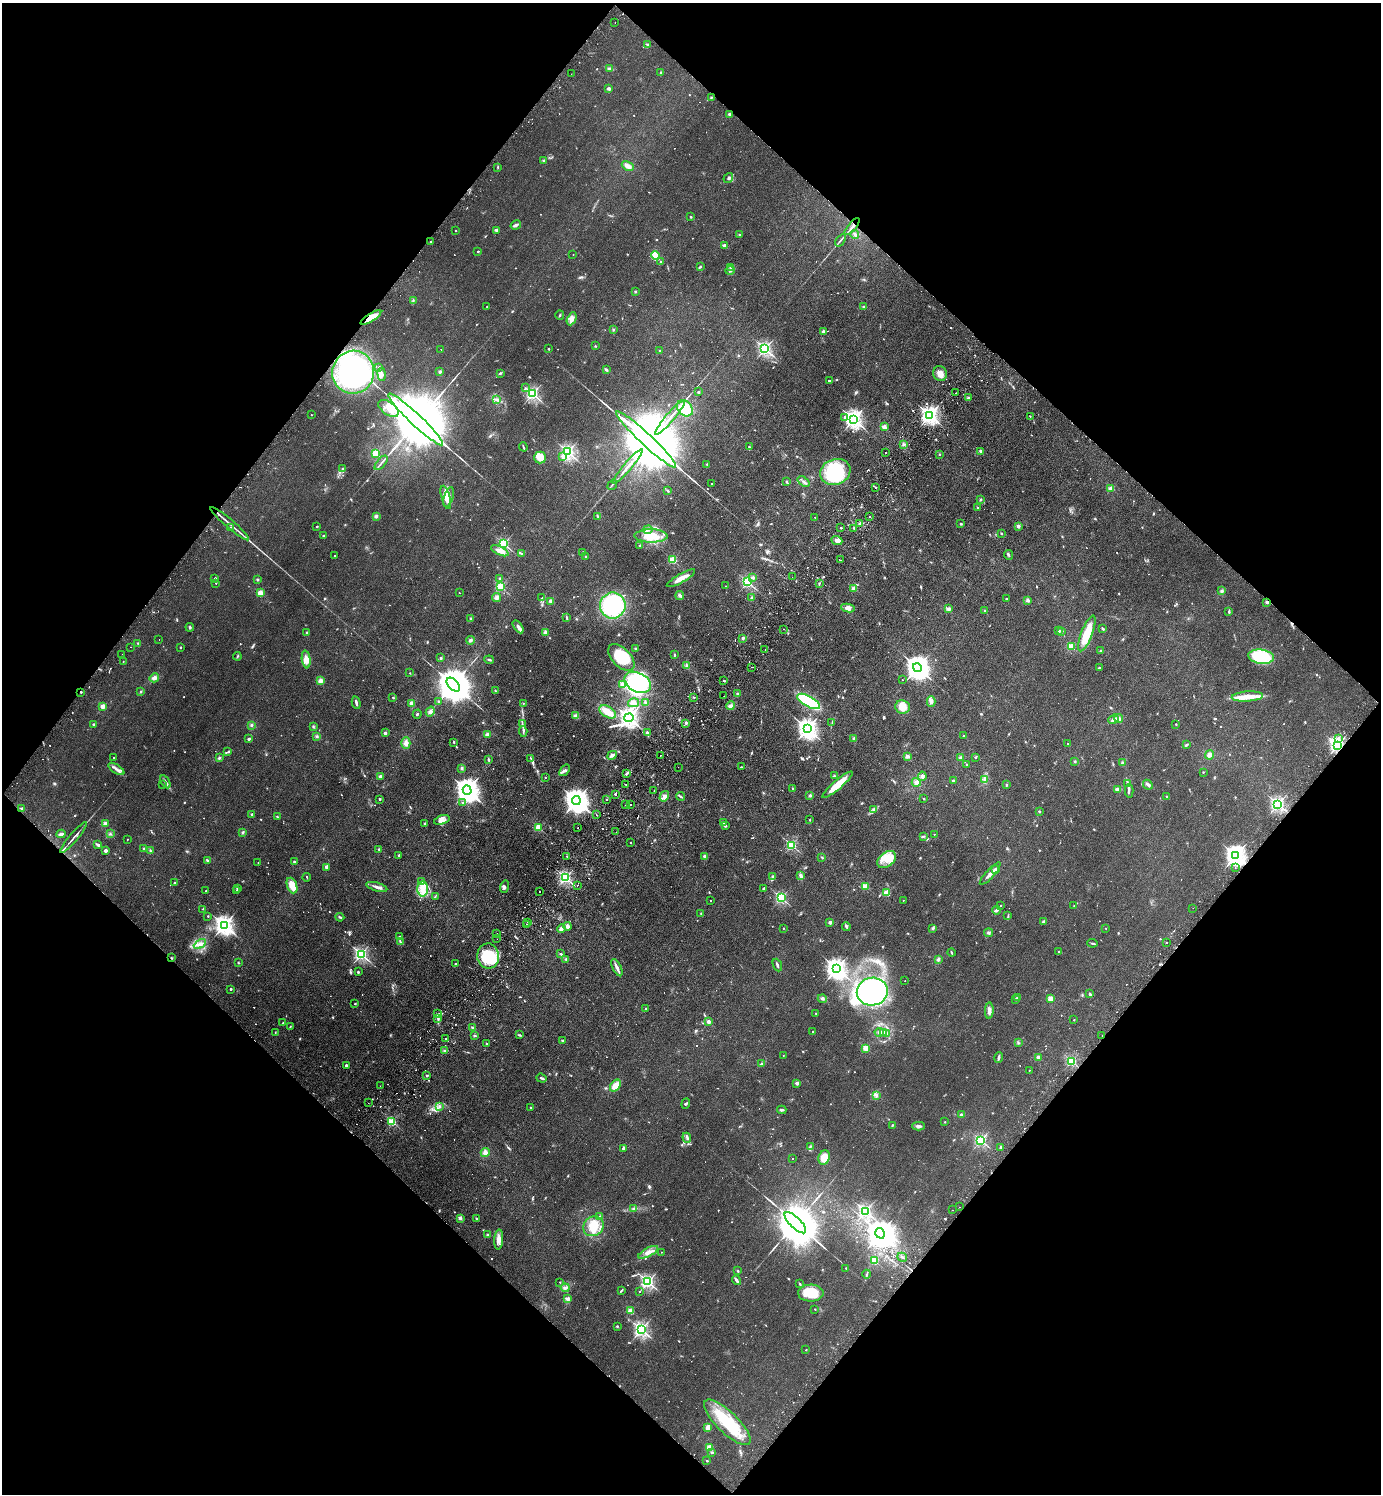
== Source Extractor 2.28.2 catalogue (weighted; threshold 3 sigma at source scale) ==
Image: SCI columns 344-5857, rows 41-6006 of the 6059 x 6046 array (HDU 1 of 3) = the unmasked area's bounding box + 8 px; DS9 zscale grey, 4 x 4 block average (1 PNG px = mean of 4 x 4 image px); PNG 1383 x 1496 px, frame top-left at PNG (2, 3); each listed source drawn as its Kron ellipse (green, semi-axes under 4 px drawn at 4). Shown black and unused: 50% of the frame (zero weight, under 2 of 3 exposures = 3% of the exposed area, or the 3 px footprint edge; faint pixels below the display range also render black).
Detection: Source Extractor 2.28.2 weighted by HDU 2 'WHT'. Background 0.0273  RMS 0.0043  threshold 0.0193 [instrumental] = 3 sigma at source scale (4.5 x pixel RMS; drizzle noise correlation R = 1.50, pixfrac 1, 0.05/0.05 arcsec/px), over >= 5 px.
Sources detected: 1221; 10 too faint to see at this stretch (4 x 4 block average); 8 inside a brighter object's white glare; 55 cosmic-ray / hot-pixel residue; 11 long thin detections or spike segments (spike, bleed or trail) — neither listed nor drawn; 21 coinciding with a brighter row at this scale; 61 inside a brighter listed object's ellipse — not listed separately; of the other 1055, all 500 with FLUX_AUTO >= 1.78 (the completeness limit of this list) listed and drawn (555 fainter detections not listed), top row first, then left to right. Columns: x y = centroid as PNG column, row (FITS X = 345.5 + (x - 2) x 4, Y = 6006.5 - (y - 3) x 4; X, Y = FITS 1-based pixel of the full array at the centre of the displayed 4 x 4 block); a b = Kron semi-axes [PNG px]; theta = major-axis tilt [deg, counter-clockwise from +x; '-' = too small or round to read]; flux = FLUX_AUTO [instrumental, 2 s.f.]
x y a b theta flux
615 22 2 2 - 4.5
647 45 3 2 - 2.5
609 68 3 3 - 4
661 72 3 2 - 2.3
571 74 2 2 - 2.1
609 89 2 2 - 27
712 97 3 2 - 2
730 114 2 2 - 28
544 161 2 2 - 20
628 166 6 3 -29 14
498 167 2 2 - 1.9
728 178 5 2 - 3.6
691 217 2 2 - 12
516 225 5 3 - 8.2
852 227 10 2 50 10
496 230 3 2 - 6.6
456 231 2 2 - 3.3
855 234 4 3 - 5.6
739 235 2 2 - 15
841 240 7 2 54 3.9
431 242 2 2 - 8.4
724 245 4 2 - 4.5
478 251 2 2 - 6.7
573 255 2 2 - 2.1
655 256 4 4 - 27
660 262 2 2 - 1.9
701 267 2 2 - 2.5
730 267 4 2 - 4.4
730 270 5 2 - 4.5
635 291 2 2 - 2.2
413 300 4 2 - 3.3
487 307 2 2 - 6.2
864 307 3 2 - 2.3
560 315 5 2 - 2.7
371 317 12 4 32 36
572 319 7 4 64 13
613 330 3 2 - 2.5
823 332 2 2 - 33
595 346 2 2 - 1.8
548 349 2 2 - 4.9
765 349 2 2 - 710
441 350 2 2 - 2.4
659 350 2 2 - 3.2
379 367 2 2 - 4.5
606 370 4 2 - 4.3
353 372 21 21 - 580
440 372 2 2 - 23
500 373 3 2 - 2.9
940 373 7 6 - 19
381 374 6 4 -81 8.9
830 381 2 2 - 4.7
526 388 2 2 - 2
698 392 2 2 - 12
955 393 2 2 - 2.5
532 394 2 2 - 650
968 398 3 2 - 3.5
497 400 4 3 - 5.7
388 408 11 6 -35 27
685 408 9 7 -48 91
311 415 2 2 - 2.5
930 415 3 2 - 1300
1030 416 2 2 - 3
845 417 2 2 - 11
670 418 22 2 49 22
416 419 37 5 -43 63000
853 419 3 3 - 1300
884 427 2 2 - 74
646 439 40 6 -43 76000
904 444 2 2 - 3.3
523 447 5 2 - 2.5
749 447 2 2 - 4.3
981 451 2 2 - 30
568 452 2 2 - 630
885 453 2 2 - 88
375 454 2 2 - 190
940 454 2 2 - 6.1
563 456 2 2 - 15
540 458 6 5 - 22
381 463 8 2 50 4.8
707 464 2 2 - 4.9
628 467 22 2 49 25
343 469 2 2 - 6.7
835 472 15 12 19 160
787 482 4 2 - 3.1
804 482 7 2 -37 6.3
711 484 2 2 - 2
612 485 5 2 - 3.4
876 488 2 2 - 2
1111 488 2 2 - 88
667 491 3 2 - 3.7
446 497 12 3 -74 30
449 497 10 4 72 17
981 499 3 2 - 2.4
978 508 2 2 - 2
376 516 3 3 - 5.1
598 516 3 2 - 1.8
815 517 2 2 - 1.9
870 517 2 2 - 5.3
860 523 2 2 - 3.1
230 524 25 2 -40 16
961 524 2 2 - 3.6
317 526 2 2 - 7.7
1018 526 2 2 - 35
230 527 2 2 - 1.8
841 528 2 2 - 8.1
854 528 2 2 - 3.4
648 530 5 3 - 5.7
1001 533 3 2 - 2.7
324 535 2 2 - 3.3
651 536 16 6 -1 47
837 540 6 4 -23 13
504 544 2 2 - 390
639 545 4 2 - 2.2
500 551 9 3 -25 21
583 552 2 2 - 12
521 553 3 2 - 2.6
335 555 2 2 - 2.1
1008 555 5 2 - 3.5
586 557 2 2 - 5.4
673 560 2 2 - 190
840 560 2 2 - 3.3
792 577 2 2 - 1.9
215 578 2 2 - 6.8
681 578 16 3 30 27
753 578 2 2 - 14
500 579 3 2 - 2.6
257 580 2 2 - 18
747 582 2 2 - 410
216 583 2 2 - 3.5
819 584 3 2 - 2.1
726 586 2 2 - 1.8
500 587 2 2 - 260
854 589 2 2 - 80
1222 591 3 3 - 4.3
260 593 2 2 - 100
459 593 2 2 - 2.8
680 595 4 3 - 5.6
497 597 4 3 - 7.8
542 598 3 2 - 2.4
752 598 3 3 - 5.5
1006 599 2 2 - 3.1
1028 600 3 3 - 5.1
551 601 3 3 - 4.8
1267 602 2 2 - 26
613 605 13 12 - 220
848 608 7 4 -9 14
949 609 2 2 - 46
985 611 2 2 - 2.2
1229 612 3 2 - 2.7
470 618 3 2 - 2.6
567 618 4 2 - 2.6
190 627 4 2 - 3.5
518 627 7 3 -57 9.9
784 629 2 2 - 2.4
1103 629 4 2 - 3
1059 631 2 2 - 13
1061 631 2 2 - 13
545 632 3 3 - 6.5
307 633 3 2 - 3.4
1087 633 19 5 69 63
743 638 3 2 - 3
159 639 2 2 - 2.2
470 640 4 3 - 5.3
138 643 2 2 - 1.9
1071 646 2 2 - 150
130 647 2 2 - 3.1
180 647 2 2 - 2.1
636 649 2 2 - 2.8
765 649 2 2 - 2.1
1101 651 3 2 - 2.8
122 654 2 2 - 4.1
674 655 3 2 - 1.8
237 656 4 2 - 2.5
621 657 16 9 -46 93
1261 657 12 7 -8 140
441 658 2 2 - 13
306 659 9 4 -82 20
489 660 5 2 - 3.9
123 661 2 2 - 2.3
687 666 4 3 - 6.1
752 667 2 2 - 1.8
917 668 4 4 - 2800
1099 668 3 2 - 2.4
410 673 2 2 - 3.5
154 678 5 4 - 9.4
902 680 2 2 - 2.1
320 681 3 3 - 13
724 681 2 2 - 8.7
638 682 14 9 -27 200
622 684 4 3 - 9.9
453 685 8 5 -46 11000
495 691 2 2 - 1.8
81 692 2 2 - 8.1
141 692 2 2 - 2.3
738 694 3 2 - 3.7
724 696 2 2 - 2.4
1247 696 15 5 4 32
393 697 2 2 - 1.8
694 697 2 2 - 2
439 701 3 2 - 2.3
809 701 12 5 -29 170
931 701 5 4 - 12
646 702 3 2 - 3.4
356 703 6 2 -76 7.1
411 703 4 3 - 8.2
523 703 2 2 - 3.1
633 703 5 4 - 8.6
103 706 2 2 - 83
730 706 4 3 - 7.1
903 707 7 6 - 19
430 711 5 4 - 8
607 712 9 5 -30 35
417 714 4 2 - 4.2
576 716 4 3 - 9.9
629 718 5 3 - 1400
1118 718 4 3 - 7.3
1113 719 5 3 - 9
686 723 3 2 - 3.8
832 723 3 2 - 2.6
93 724 2 2 - 15
522 724 3 2 - 2.2
1176 724 2 2 - 5.3
252 725 2 2 - 4.5
313 727 3 2 - 2.7
807 729 3 3 - 1700
523 731 5 2 - 4.5
647 732 3 2 - 4.6
385 733 2 2 - 27
487 734 4 3 - 6
317 736 3 3 - 3.7
964 736 2 2 - 2
249 739 2 2 - 20
854 739 2 2 - 31
1338 739 2 2 - 9.3
454 742 2 2 - 7.5
406 743 6 4 88 14
1068 744 2 2 - 5.1
1186 745 3 2 - 2.9
1337 745 3 2 - 830
228 752 2 2 - 1.8
612 755 5 3 - 7.6
661 755 2 2 - 4.3
1210 755 4 3 - 9.2
908 756 4 3 - 6.4
960 757 3 3 - 3.3
114 758 2 2 - 3.5
219 758 3 2 - 3.4
530 758 4 2 - 2.9
975 758 2 2 - 2.6
489 760 4 2 - 4.1
1075 761 2 2 - 2.1
1123 763 2 2 - 7.5
967 765 2 2 - 12
678 767 2 2 - 2.4
741 767 2 2 - 2.3
462 768 3 3 - 4
116 769 9 3 -33 9.8
565 770 6 3 51 5.8
1203 772 2 2 - 5
626 774 3 2 - 4.3
380 776 2 2 - 24
834 776 3 2 - 3
922 776 4 3 - 7.7
545 778 2 2 - 4.1
984 779 3 2 - 3.8
953 781 2 2 - 26
165 782 7 2 -59 6.6
916 782 4 4 - 9.3
1128 783 4 2 - 3.7
162 784 2 2 - 2.9
626 784 2 2 - 7.9
837 785 19 4 41 56
1006 785 2 2 - 2.2
1148 785 5 2 - 4.5
793 789 2 2 - 2.6
1118 789 4 3 - 7.1
467 790 4 4 - 3100
654 791 2 2 - 2.1
1129 791 7 2 89 4.9
616 794 2 2 - 4.5
810 795 3 2 - 4.2
664 796 5 4 - 8.8
680 796 4 3 - 4.5
1167 797 3 2 - 4.4
380 799 2 2 - 11
923 799 2 2 - 9.1
576 800 4 4 - 3400
607 800 2 2 - 3.7
463 803 2 2 - 3.8
1278 804 2 2 - 740
626 805 2 2 - 3.3
631 805 2 2 - 3.2
22 808 3 2 - 3.3
874 810 4 3 - 5.4
1039 811 2 2 - 11
252 814 2 2 - 22
596 814 2 2 - 4.5
277 816 2 2 - 1.8
442 820 8 4 17 13
810 820 2 2 - 1.8
105 823 2 2 - 58
424 823 2 2 - 1.9
723 823 3 2 - 3.5
725 826 2 2 - 15
538 827 2 2 - 160
578 828 2 2 - 2
243 832 3 2 - 3.4
616 832 2 2 - 2
61 834 4 3 - 8.8
110 834 3 2 - 2.2
934 834 2 2 - 3.1
923 836 4 2 - 2.3
73 838 20 2 49 9.7
127 839 2 2 - 2.3
630 843 2 2 - 3.8
98 845 4 3 - 6.7
792 845 2 2 - 340
144 849 3 2 - 2.8
379 849 3 2 - 2.3
105 851 3 2 - 7.9
150 851 3 2 - 2.4
399 855 2 2 - 2.2
567 856 2 2 - 2.6
704 856 3 3 - 4.3
1236 856 3 3 - 1800
822 857 3 2 - 2.2
207 860 3 2 - 3.2
887 860 10 7 37 32
294 862 2 2 - 19
258 863 2 2 - 2.6
326 867 4 2 - 6.3
1235 868 2 2 - 2.5
996 870 2 2 - 51
990 874 14 3 48 13
773 876 4 2 - 2.1
801 876 4 3 - 6
307 877 4 2 - 2
565 878 2 2 - 590
421 882 3 2 - 2.8
174 883 2 2 - 5.6
292 885 8 5 -68 38
578 885 2 2 - 2.5
866 886 2 2 - 97
377 887 11 3 -16 11
504 887 6 3 72 5.8
238 888 2 2 - 1.8
423 889 7 5 89 23
764 889 3 2 - 4.5
237 890 2 2 - 2.6
206 891 2 2 - 1.8
540 891 2 2 - 5
887 893 2 2 - 110
435 896 3 2 - 2
781 898 2 2 - 400
903 900 2 2 - 3
710 901 2 2 - 3
1000 905 2 2 - 3.2
1074 906 2 2 - 2.2
1193 908 2 2 - 4.1
202 909 4 2 - 2.1
996 910 4 3 - 4.7
701 914 2 2 - 1.9
208 916 2 2 - 6.8
1008 916 3 2 - 2.4
340 917 4 2 - 2.7
1044 921 3 3 - 4.2
527 922 2 2 - 2.6
830 922 3 3 - 5.5
526 924 2 2 - 2
224 925 3 3 - 1600
567 926 4 3 - 12
846 926 4 3 - 4
561 928 4 3 - 9.7
783 928 2 2 - 3.5
933 928 2 2 - 3.4
1106 928 2 2 - 2.1
497 933 2 2 - 5.6
988 933 4 3 - 4.4
400 937 4 2 - 3.9
497 939 2 2 - 1.8
400 942 4 2 - 4
1092 943 5 2 - 3.4
1166 943 2 2 - 5.9
200 944 7 3 29 12
1059 952 2 2 - 2
951 953 4 2 - 2.4
361 954 2 2 - 680
561 954 3 2 - 2.4
488 956 12 11 - 100
171 958 2 2 - 2.3
566 959 2 2 - 12
938 959 3 3 - 5.3
238 963 2 2 - 2.2
455 964 3 2 - 2.7
777 965 6 2 -67 4.8
617 968 9 2 -65 12
837 969 3 3 - 1800
358 972 3 2 - 2.5
905 980 2 2 - 2
230 989 2 2 - 11
872 992 15 14 - 630
1090 994 3 2 - 5.2
1018 998 3 2 - 2.9
822 999 4 2 - 4.9
1016 999 2 2 - 6.2
1051 999 2 2 - 88
355 1004 3 2 - 2
646 1008 2 2 - 5.6
989 1011 8 3 87 11
816 1013 2 2 - 5.3
437 1014 2 2 - 1.9
438 1018 3 2 - 3.9
1074 1020 2 2 - 4.1
708 1022 2 2 - 36
283 1023 4 2 - 2.2
290 1027 2 2 - 2.4
473 1028 2 2 - 30
275 1032 2 2 - 2.2
813 1032 2 2 - 4.1
879 1032 5 3 - 5.2
883 1033 3 3 - 12
887 1034 3 2 - 4.2
475 1035 3 2 - 2.4
519 1035 3 2 - 2.1
1102 1036 2 2 - 2.5
446 1038 2 2 - 3.5
562 1041 2 2 - 12
1018 1043 3 2 - 2.4
486 1044 2 2 - 8
866 1048 2 2 - 120
444 1051 2 2 - 2.6
783 1055 2 2 - 3.1
1038 1057 2 2 - 56
998 1058 5 2 - 6.6
1071 1061 2 2 - 320
761 1064 3 2 - 2.7
346 1065 3 2 - 4.6
1029 1070 2 2 - 2.7
427 1076 2 2 - 8.3
542 1078 5 2 - 4.3
797 1083 2 2 - 34
380 1086 2 2 - 3.6
615 1086 7 4 51 24
876 1096 3 3 - 4
368 1103 2 2 - 2.9
686 1104 5 2 - 3.3
440 1106 4 2 - 1.9
530 1107 2 2 - 5.6
782 1110 4 2 - 3.6
961 1115 2 2 - 3.6
392 1122 2 2 - 230
945 1122 2 2 - 4.5
892 1125 2 2 - 2.1
919 1126 6 3 -2 7.7
687 1138 5 3 - 4.5
981 1140 2 2 - 450
810 1147 2 2 - 2.1
1000 1147 3 2 - 2.2
623 1148 3 2 - 3.2
485 1152 4 4 - 12
792 1158 2 2 - 2.5
824 1158 7 5 68 36
959 1207 2 2 - 3.1
634 1208 3 2 - 2.4
952 1210 2 2 - 1.9
865 1211 2 2 - 670
599 1217 3 2 - 2.3
460 1218 3 3 - 5.1
477 1219 3 2 - 4.4
795 1223 14 5 -44 25000
594 1226 11 9 35 52
880 1233 5 4 - 3400
488 1235 3 3 - 3.5
499 1239 10 4 86 15
648 1252 11 3 28 14
661 1252 2 2 - 1.9
902 1257 5 2 - 3
874 1261 2 2 - 180
846 1268 2 2 - 5.6
738 1271 2 2 - 2.1
867 1274 4 2 - 2.7
736 1280 5 2 - 9.5
560 1282 2 2 - 4.6
648 1282 2 2 - 710
800 1284 3 2 - 2.2
565 1288 4 3 - 6.6
621 1291 4 2 - 2.7
639 1291 2 2 - 10
811 1293 12 8 1 71
568 1298 4 3 - 4.7
815 1309 2 2 - 2
631 1311 2 2 - 110
617 1326 3 2 - 2.8
641 1330 2 2 - 790
806 1350 2 2 - 1.8
727 1422 31 10 -44 130
708 1428 3 3 - 23
710 1448 2 2 - 110
712 1452 2 2 - 9.5
707 1461 2 2 - 7.3
Overlapping masked pixels (flux is a lower limit): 7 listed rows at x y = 852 227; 371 317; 1267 602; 81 692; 1337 745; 1236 856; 171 958
Diffuse or blended objects may show on this block-average render without a row.